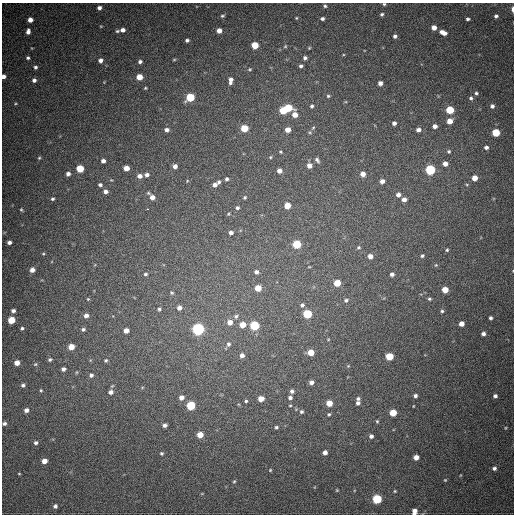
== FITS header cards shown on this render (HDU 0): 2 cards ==
NAXIS1  =                  512
NAXIS2  =                  512

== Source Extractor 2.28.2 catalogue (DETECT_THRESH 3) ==
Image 512 x 512 px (HDU 0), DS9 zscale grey, 1 PNG px = 1 image px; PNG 516 x 516 px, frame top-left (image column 1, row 512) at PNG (2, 3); no overlay
Background 660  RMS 19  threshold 56.9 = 3 sigma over >= 5 px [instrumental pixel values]
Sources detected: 189; all 189 listed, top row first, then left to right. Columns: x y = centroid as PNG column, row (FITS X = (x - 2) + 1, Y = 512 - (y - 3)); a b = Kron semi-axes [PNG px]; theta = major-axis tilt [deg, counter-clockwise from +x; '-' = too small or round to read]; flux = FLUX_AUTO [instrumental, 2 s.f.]
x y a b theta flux
384 4 4 4 - 1700
325 6 5 4 - 2000
99 8 4 4 - 4500
512 9 6 2 -89 4800
382 14 5 4 - 2300
222 16 6 4 14 2100
496 16 4 4 - 2900
296 18 3 3 - 1200
322 19 4 3 - 3100
468 19 4 3 - 2300
30 20 4 4 - 7900
101 26 4 3 - 960
434 28 4 4 - 8500
123 30 5 4 - 5600
28 31 6 4 79 5200
117 31 5 4 - 1900
219 31 5 4 - 8400
443 32 7 4 -24 8700
395 36 4 4 - 3100
187 40 4 3 - 2700
255 45 5 5 - 28000
285 46 5 4 - 1400
309 48 5 4 - 1200
28 58 4 3 - 2400
305 58 4 4 - 3200
100 60 5 5 - 5100
174 60 5 3 - 1200
140 62 4 4 - 3300
301 66 4 4 - 2800
35 67 4 4 - 2700
250 69 5 4 - 1500
3 76 4 4 - 5200
139 77 5 5 - 17000
34 80 4 4 - 3800
231 80 7 4 84 6100
380 83 4 4 - 5100
145 88 3 3 - 1300
476 93 4 4 - 2100
328 96 5 4 - 1800
190 97 6 5 - 55000
471 98 5 5 - 2600
15 104 4 3 - 1100
312 106 5 4 - 2700
492 106 5 5 - 3400
288 108 5 5 - 45000
283 110 5 5 - 34000
450 110 5 5 - 41000
295 115 6 5 - 12000
449 121 5 5 - 12000
394 123 4 4 - 4100
435 126 4 4 - 5700
244 128 5 5 - 34000
313 128 6 4 44 2100
167 130 5 5 - 4300
288 130 5 4 - 12000
418 130 5 4 - 5000
496 132 5 5 - 43000
486 147 4 4 - 3300
449 151 5 5 - 2100
280 152 5 4 - 1300
270 157 4 4 - 1400
39 158 5 4 - 1600
317 160 7 5 -57 3000
103 161 4 4 - 5000
445 164 5 4 - 8000
175 166 4 4 - 5400
309 166 6 5 - 7200
126 168 5 4 - 12000
80 169 5 5 - 36000
430 170 5 5 - 110000
279 171 5 5 - 6200
68 174 5 4 - 4300
363 174 5 5 - 9100
147 175 5 5 - 4300
140 176 6 5 - 6100
475 178 4 4 - 12000
227 179 4 4 - 2600
111 180 4 4 - 1000
382 181 5 5 - 6000
219 182 4 4 - 2300
100 185 5 4 - 2700
215 185 5 4 - 5000
106 191 5 4 - 4700
148 193 6 4 -15 1800
398 195 5 5 - 5400
152 197 6 5 - 7600
245 197 4 3 - 1600
52 199 4 4 - 2100
404 199 5 4 - 6200
287 206 5 5 - 20000
237 208 4 4 - 2300
147 209 3 2 - 3600
21 210 4 3 - 1500
228 214 4 3 - 1200
231 232 4 4 - 4000
9 242 4 4 - 3800
297 244 5 5 - 57000
358 247 5 4 - 1900
447 250 4 4 - 1600
43 254 4 4 - 1200
370 256 5 5 - 6500
422 256 4 3 - 2100
436 265 5 4 - 1300
309 267 4 2 - 930
32 270 5 5 - 7100
256 272 5 5 - 3700
145 274 5 4 - 1900
392 274 4 4 - 3800
337 283 5 5 - 24000
258 288 5 5 - 20000
445 290 5 5 - 17000
172 293 5 4 - 1700
88 299 4 4 - 1100
429 299 5 4 - 1900
346 300 6 4 29 2300
302 305 6 5 - 3200
179 308 5 5 - 5700
159 309 4 4 - 2100
13 311 4 4 - 3800
442 311 4 4 - 2000
307 314 5 5 - 71000
86 315 5 5 - 5600
236 316 7 5 45 2800
490 318 4 3 - 2700
11 320 5 5 - 28000
230 322 6 6 - 8800
461 324 4 4 - 8800
242 325 5 5 - 14000
254 325 5 5 - 81000
22 328 4 3 - 2000
83 329 5 4 - 2400
198 329 6 5 - 240000
126 331 5 4 - 8000
483 334 4 4 - 4300
228 344 7 6 - 3500
71 347 5 4 - 17000
311 352 5 5 - 17000
242 355 5 5 - 5400
389 356 5 5 - 36000
50 359 5 4 - 2400
106 360 5 5 - 2000
17 363 5 4 - 9700
35 364 6 4 22 1800
348 366 5 4 - 1300
63 369 5 4 - 4000
91 375 6 6 - 3600
311 382 4 4 - 5400
23 385 4 4 - 2800
41 390 4 3 - 1500
292 391 4 4 - 3500
111 392 6 6 - 5600
415 396 5 4 - 3100
495 396 4 4 - 3300
181 397 5 5 - 7100
290 397 4 3 - 3100
261 399 5 4 - 13000
358 399 6 5 - 2900
246 401 3 3 - 1700
329 403 5 5 - 18000
358 403 5 5 - 3400
191 406 5 5 - 68000
290 406 3 2 - 1000
413 406 3 2 - 860
26 410 5 4 - 5200
301 412 5 4 - 2100
393 413 5 5 - 29000
329 414 5 4 - 1800
377 421 5 4 - 1800
4 423 4 4 - 2800
165 425 4 4 - 3700
276 427 4 3 - 1900
505 428 5 3 - 1100
200 435 5 5 - 16000
371 436 5 5 - 4200
36 443 5 5 - 2800
325 452 5 4 - 5400
161 453 4 3 - 1800
416 457 5 4 - 8400
44 461 5 4 - 9900
494 468 5 5 - 3100
270 470 4 3 - 1200
19 474 4 2 - 920
445 480 4 4 - 1100
234 481 5 4 - 1600
337 490 4 3 - 1100
395 491 4 4 - 1200
377 499 5 5 - 82000
55 506 5 4 - 3000
414 511 6 4 84 8000
At the frame edge (FLAGS 8, measured only in part): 4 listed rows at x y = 384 4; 512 9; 3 76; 414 511